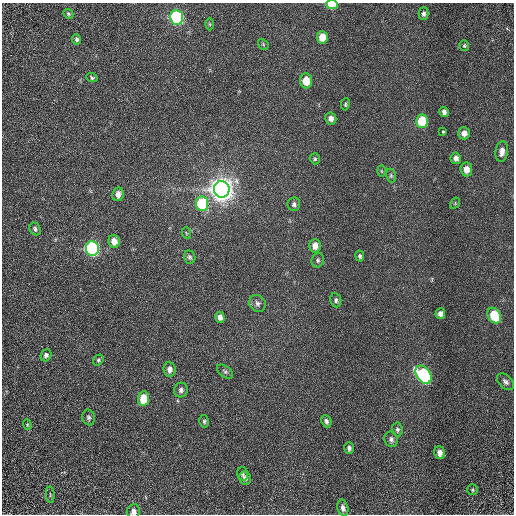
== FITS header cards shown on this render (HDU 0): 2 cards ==
NAXIS1  =                  512 / Required FITS header
NAXIS2  =                  512 / Required FITS header

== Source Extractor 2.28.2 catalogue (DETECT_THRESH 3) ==
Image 512 x 512 px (HDU 0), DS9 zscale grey, 1 PNG px = 1 image px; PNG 516 x 516 px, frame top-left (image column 1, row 512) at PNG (2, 3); each listed source drawn as its Kron ellipse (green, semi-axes under 4 px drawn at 4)
Background 1.31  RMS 0.64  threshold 1.92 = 3 sigma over >= 5 px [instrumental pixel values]
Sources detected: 63; all 63 listed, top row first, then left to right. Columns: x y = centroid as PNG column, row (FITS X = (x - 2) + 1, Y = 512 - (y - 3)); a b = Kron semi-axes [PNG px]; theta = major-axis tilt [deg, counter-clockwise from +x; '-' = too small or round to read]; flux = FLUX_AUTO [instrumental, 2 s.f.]
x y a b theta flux
332 5 6 5 - 1800
68 14 5 4 - 64
424 14 6 5 - 130
177 17 7 6 - 7600
210 24 6 4 -89 49
322 37 6 5 - 660
77 39 5 4 - 87
263 44 6 4 -48 59
464 46 5 5 - 60
92 78 6 4 -21 67
306 81 7 6 - 710
345 104 6 4 80 62
444 112 5 4 - 160
331 118 6 5 - 220
422 121 7 6 - 1600
443 132 3 3 - 200
464 133 6 6 - 270
502 151 10 6 83 290
456 158 6 5 - 200
315 159 5 5 - 68
466 169 7 6 - 390
381 171 6 4 -88 48
391 176 7 5 -75 71
222 189 8 7 - 54000
118 194 7 6 - 240
455 203 6 4 57 47
202 204 7 6 - 3100
294 204 7 6 - 130
35 229 7 5 -59 100
186 233 6 3 -71 43
114 241 6 5 - 420
315 246 6 6 - 370
92 248 7 6 - 9300
360 256 5 4 - 81
190 257 7 5 -70 93
318 260 7 6 - 100
336 300 7 5 -81 120
258 303 9 8 - 150
440 314 5 5 - 200
494 315 8 6 -58 1800
220 317 5 4 - 210
46 355 6 5 - 130
98 360 6 4 51 79
170 369 7 6 - 240
225 372 9 5 -38 98
423 375 10 7 -54 6900
505 382 10 6 -45 150
181 390 7 7 - 150
144 399 7 5 84 1000
89 417 8 6 -78 110
204 421 6 5 - 76
326 421 6 5 - 120
27 425 5 4 - 53
397 430 7 5 -83 100
391 439 8 6 -72 150
349 448 6 5 - 130
440 453 6 5 - 250
243 474 7 5 -75 84
245 478 6 6 - 140
472 490 5 5 - 77
50 495 8 3 -85 51
343 508 8 5 -76 200
133 511 7 6 - 250
At the frame edge (FLAGS 8, measured only in part): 2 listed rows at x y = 332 5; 133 511